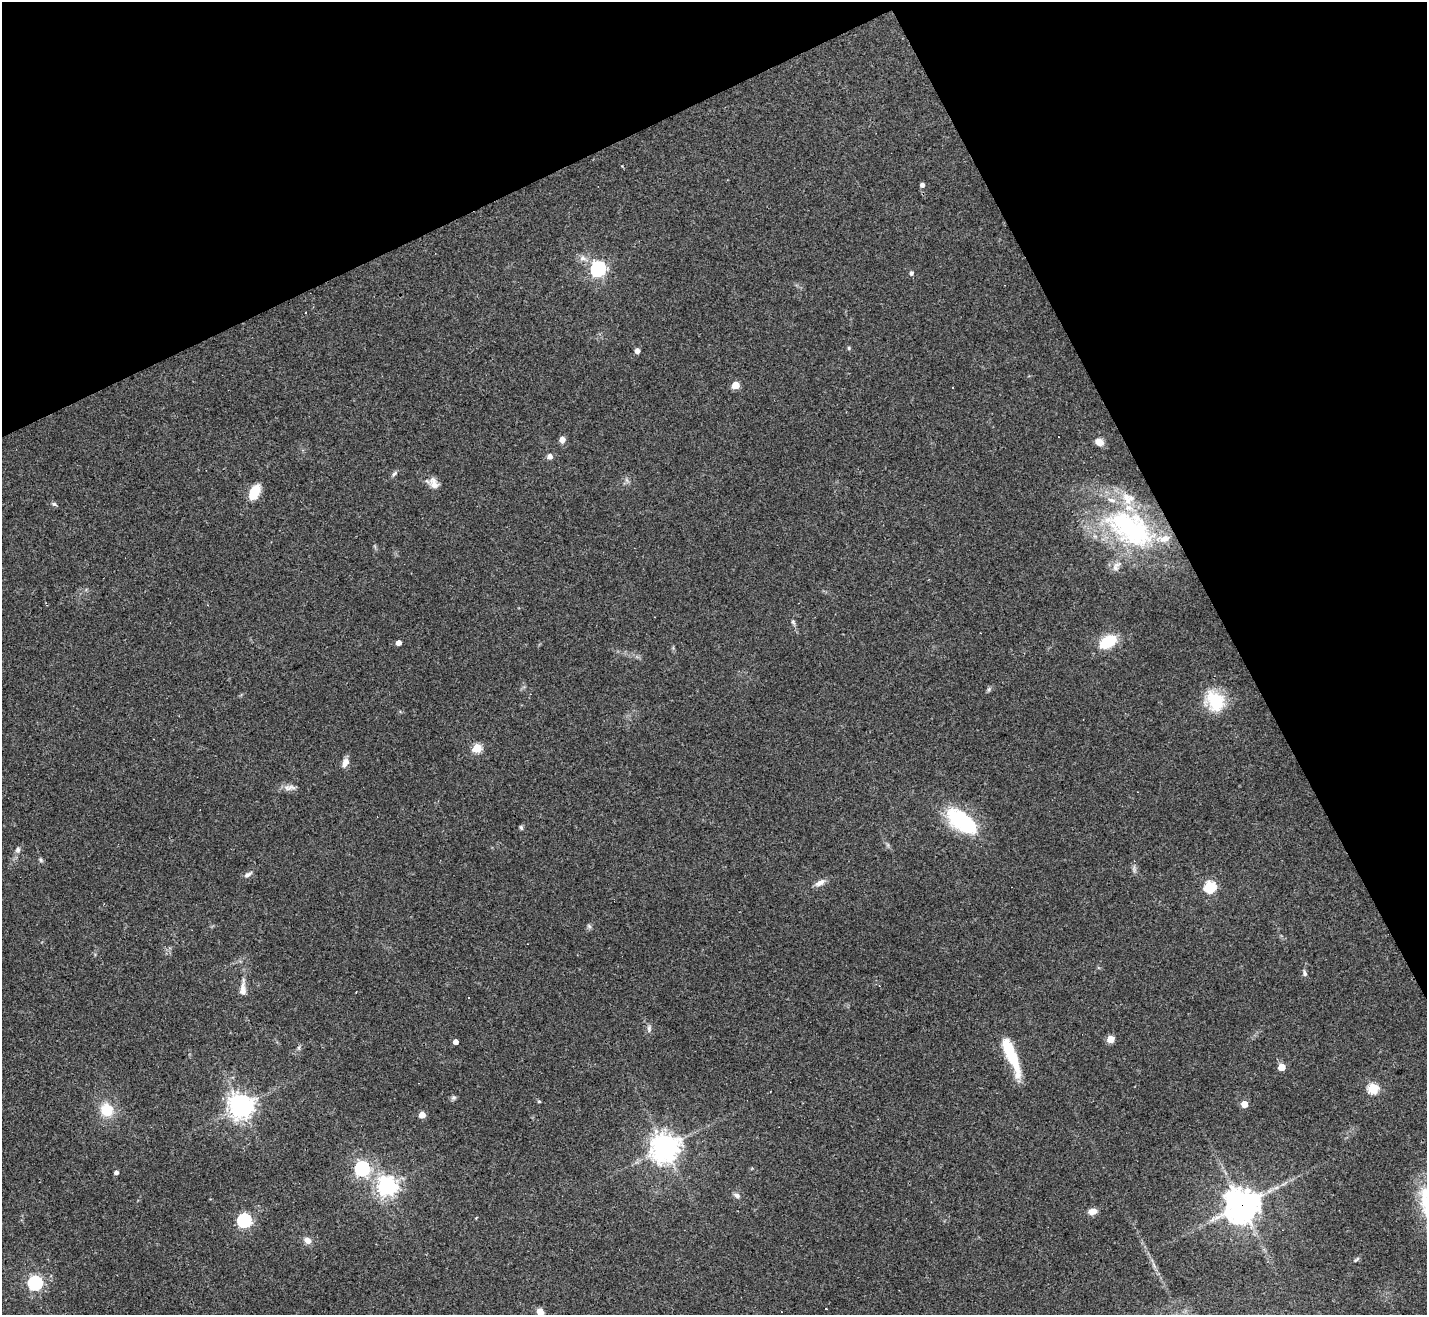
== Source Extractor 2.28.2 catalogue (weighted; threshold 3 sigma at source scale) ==
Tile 3 of 4 x 4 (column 3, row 1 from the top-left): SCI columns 2849-4273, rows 4223-5535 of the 5697 x 5686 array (HDU 1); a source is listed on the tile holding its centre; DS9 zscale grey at full resolution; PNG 1429 x 1317 px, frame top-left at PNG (2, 2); no overlay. Shown black and unused: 25% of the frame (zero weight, under 3 of 4 exposures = <1% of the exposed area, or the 3 px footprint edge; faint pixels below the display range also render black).
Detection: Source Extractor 2.28.2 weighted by HDU 2 'WHT'; one run over the whole footprint, this tile lists its part. Background 0.103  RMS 0.0059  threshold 0.0266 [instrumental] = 3 sigma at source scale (4.5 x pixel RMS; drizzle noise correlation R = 1.50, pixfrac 1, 0.05/0.05 arcsec/px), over >= 5 px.
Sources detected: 70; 4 cosmic-ray / hot-pixel residue — not listed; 5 inside a brighter listed object's ellipse — not listed separately; the other 61 listed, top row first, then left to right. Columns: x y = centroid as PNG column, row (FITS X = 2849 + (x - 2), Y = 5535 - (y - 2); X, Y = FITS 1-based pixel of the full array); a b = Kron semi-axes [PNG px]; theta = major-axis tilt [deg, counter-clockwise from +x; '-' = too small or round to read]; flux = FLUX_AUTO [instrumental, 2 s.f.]
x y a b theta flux
922 185 4 4 - 2.3
582 258 9 6 -13 2.6
598 269 6 6 - 160
911 273 5 4 - 1.4
849 348 6 3 -72 0.69
637 351 5 4 - 3.1
735 385 5 5 - 14
562 440 6 6 - 3.5
1099 442 10 8 -39 4.6
550 456 6 5 - 2.5
394 474 8 5 42 1.3
434 485 14 11 -35 4.5
254 492 15 8 64 14
54 504 6 5 - 1.1
1130 528 72 40 -33 110
793 622 6 5 - 1.1
1108 641 24 14 30 16
399 643 4 4 - 3.4
989 689 7 4 72 0.97
1215 701 27 20 -64 22
477 748 5 5 - 29
345 763 11 7 67 3.7
289 788 19 6 4 3.4
962 821 39 19 -36 45
521 827 6 4 -73 0.98
18 850 7 6 - 1.6
40 860 8 3 -71 0.9
248 874 12 5 29 2
820 883 14 7 27 3.5
1210 887 6 6 - 54
589 926 7 4 -45 1
1305 973 8 5 -76 1.5
243 990 17 8 -88 4.3
469 997 3 2 - 0.56
649 1028 9 5 -83 1.7
1110 1039 5 5 - 13
455 1042 4 4 - 3.3
1011 1055 43 10 -68 28
1282 1067 5 5 - 11
1373 1088 5 5 - 39
453 1097 7 6 - 1.2
539 1101 5 4 - 0.76
1244 1104 5 4 - 8.6
241 1106 8 8 - 510
107 1110 15 14 - 14
422 1115 5 4 - 7.6
665 1147 9 9 - 680
362 1168 6 6 - 150
116 1172 5 4 - 1.7
387 1186 7 7 - 340
737 1195 9 6 -25 1.9
1426 1200 26 24 84 22
1241 1205 11 11 - 910
1092 1211 8 6 10 4.8
244 1220 6 6 - 100
308 1240 9 7 -42 3.5
1356 1259 9 3 45 0.92
35 1283 6 6 - 130
826 1308 3 3 - 1.9
540 1312 7 6 - 3.9
781 1312 3 2 - 0.43
Overlapping masked pixels (flux is a lower limit): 1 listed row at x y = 1241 1205
Isophote crosses this tile's border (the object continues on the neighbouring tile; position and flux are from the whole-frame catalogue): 1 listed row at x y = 1426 1200